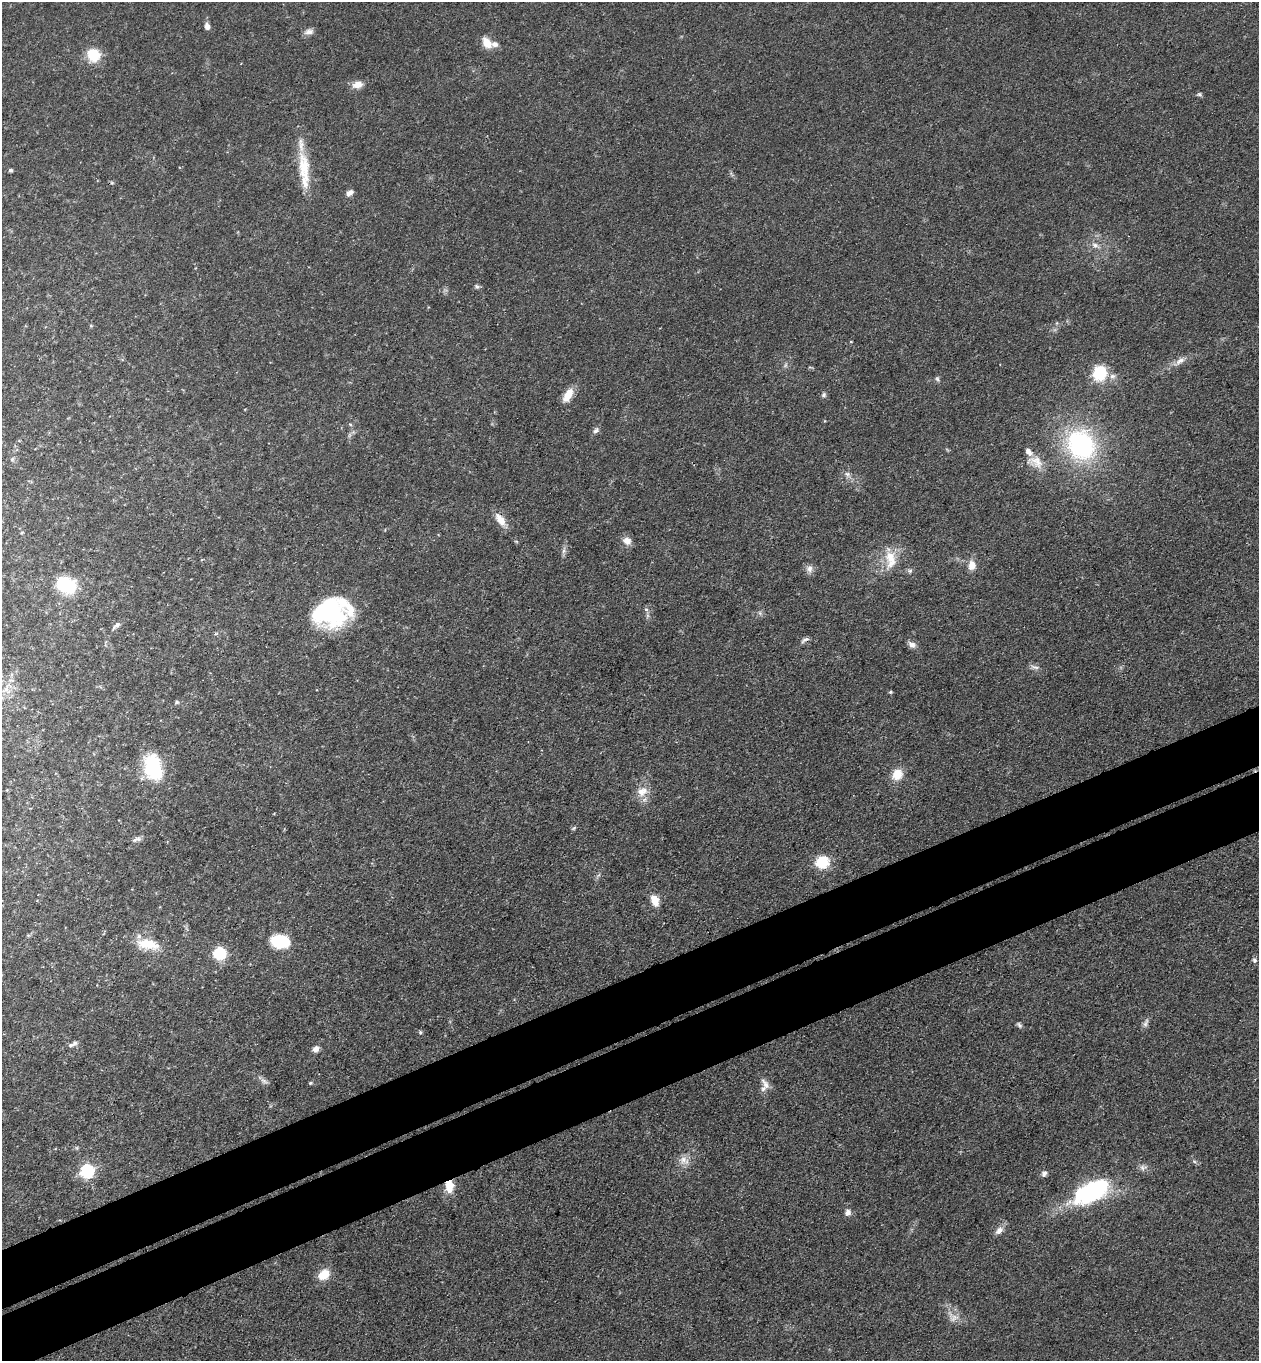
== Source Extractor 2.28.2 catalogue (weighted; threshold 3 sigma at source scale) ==
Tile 7 of 4 x 4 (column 3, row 2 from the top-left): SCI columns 2817-4073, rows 2775-4133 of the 5504 x 5548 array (HDU 1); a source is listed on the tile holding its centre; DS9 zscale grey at full resolution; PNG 1261 x 1363 px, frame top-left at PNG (2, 2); no overlay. Shown black and unused: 9% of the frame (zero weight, under 3 of 4 exposures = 5% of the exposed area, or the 3 px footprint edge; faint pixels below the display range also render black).
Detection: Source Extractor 2.28.2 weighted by HDU 2 'WHT'; one run over the whole footprint, this tile lists its part. Background 0.0705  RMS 0.0058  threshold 0.0259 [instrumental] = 3 sigma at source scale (4.5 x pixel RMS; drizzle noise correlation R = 1.50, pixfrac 1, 0.05/0.05 arcsec/px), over >= 5 px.
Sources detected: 82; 1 too faint to see at this stretch — not listed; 5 inside a brighter listed object's ellipse — not listed separately; the other 76 listed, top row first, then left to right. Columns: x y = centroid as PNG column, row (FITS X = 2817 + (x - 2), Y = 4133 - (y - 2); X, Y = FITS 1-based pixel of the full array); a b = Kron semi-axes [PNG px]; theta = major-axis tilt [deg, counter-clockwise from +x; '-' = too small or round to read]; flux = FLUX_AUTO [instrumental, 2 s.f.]
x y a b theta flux
207 26 8 6 -82 2.7
309 32 12 7 18 3
487 43 15 10 -52 7
93 55 15 14 - 14
357 85 13 9 17 5.2
1199 94 7 5 0 1
304 168 44 15 -85 21
11 170 4 4 - 1.3
112 183 6 4 -18 0.76
349 193 10 6 35 2.7
1095 245 10 7 -20 2.8
477 286 7 5 -44 1.3
1057 323 6 4 71 0.74
91 326 5 3 - 0.62
851 341 4 2 - 0.44
1180 361 20 7 34 4.6
1099 373 11 10 - 34
1112 376 8 7 - 2.5
937 379 8 5 -68 1.2
568 395 19 9 60 7.9
824 395 6 6 - 1.4
350 424 6 3 -19 0.74
596 430 10 6 45 1.9
1081 445 35 30 -56 85
12 459 7 5 86 1.3
1035 462 24 15 -22 9.4
847 474 7 6 - 1.8
500 519 19 9 -56 7.2
516 541 6 3 -19 0.59
627 541 9 8 - 4.7
564 551 8 5 82 1.9
890 559 28 15 -88 14
972 565 12 9 89 5.3
809 569 10 9 - 3.1
910 571 7 6 - 1.3
66 585 27 21 -22 22
646 609 6 4 -19 0.92
332 612 38 27 13 71
760 613 6 5 - 1.2
116 625 12 6 41 2.1
805 640 12 5 28 2
912 645 10 7 -30 3.1
1035 667 13 5 -15 2.1
6 689 8 6 46 2.6
891 692 5 4 - 0.78
177 702 6 5 - 0.97
153 767 26 17 -75 38
897 774 15 12 49 8.7
641 792 14 11 -61 6.7
574 828 7 4 37 0.87
136 839 13 5 17 2.1
822 862 6 6 - 74
655 902 14 10 79 5.1
28 935 6 4 -18 0.66
280 941 18 12 -6 25
148 944 27 13 -8 16
219 953 9 9 - 27
1254 960 7 6 - 1.4
1145 1023 14 6 68 2.2
1019 1025 8 5 -52 1.4
420 1032 5 4 - 0.83
73 1044 15 6 26 2.4
316 1049 8 6 45 3.2
264 1081 11 6 -35 2.3
310 1083 5 4 - 0.85
765 1084 18 7 -60 3.8
684 1160 14 11 -40 5.4
1143 1167 12 7 16 2.4
87 1171 7 6 - 100
1044 1174 7 6 - 2.1
449 1185 14 12 22 7.4
1093 1191 31 14 28 100
848 1212 9 8 - 2.5
999 1230 13 8 44 3.7
324 1274 13 10 37 11
953 1317 20 12 -40 6.4
Overlapping masked pixels (flux is a lower limit): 3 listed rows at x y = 500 519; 805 640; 449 1185